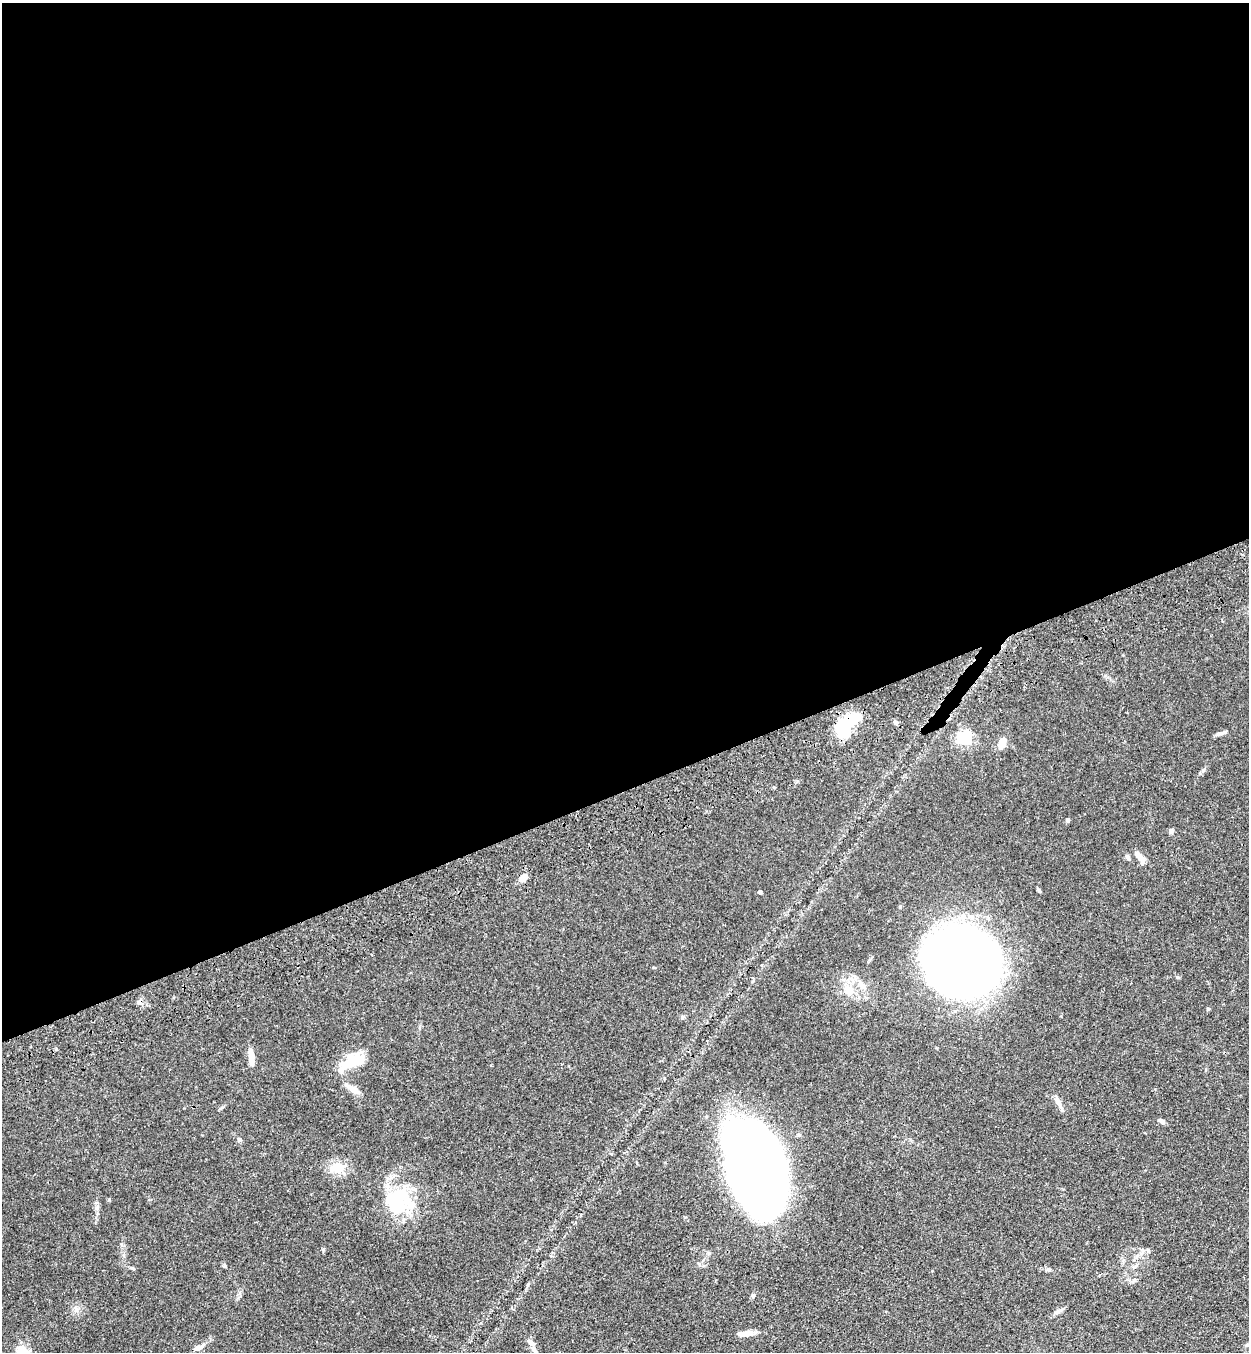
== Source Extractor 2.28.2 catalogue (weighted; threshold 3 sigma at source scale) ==
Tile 2 of 4 x 4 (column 2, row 1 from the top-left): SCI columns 1452-2698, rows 4166-5515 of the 5522 x 5630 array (HDU 1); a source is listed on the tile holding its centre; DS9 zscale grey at full resolution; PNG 1251 x 1354 px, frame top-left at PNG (2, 3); no overlay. Shown black and unused: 58% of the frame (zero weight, under 3 of 4 exposures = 6% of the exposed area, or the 3 px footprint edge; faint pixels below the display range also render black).
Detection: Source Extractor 2.28.2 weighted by HDU 2 'WHT'; one run over the whole footprint, this tile lists its part. Background 0.0704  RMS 0.0041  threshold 0.0184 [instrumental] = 3 sigma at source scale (4.5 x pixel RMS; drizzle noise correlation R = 1.50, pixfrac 1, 0.05/0.05 arcsec/px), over >= 5 px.
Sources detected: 38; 2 inside a brighter object's white glare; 2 cosmic-ray / hot-pixel residue — not listed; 5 inside a brighter listed object's ellipse — not listed separately; the other 29 listed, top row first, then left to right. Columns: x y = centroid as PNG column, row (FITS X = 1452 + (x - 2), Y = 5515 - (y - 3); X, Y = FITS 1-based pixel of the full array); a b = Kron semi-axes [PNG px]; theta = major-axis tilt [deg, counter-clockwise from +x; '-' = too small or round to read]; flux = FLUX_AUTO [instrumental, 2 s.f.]
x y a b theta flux
896 722 6 5 - 0.74
844 726 18 9 44 40
1220 734 12 5 23 1.2
964 738 6 6 - 74
1002 743 13 6 65 5.1
1068 820 6 5 - 0.61
1171 831 7 5 -74 0.83
1128 857 7 5 -73 0.83
1139 857 18 6 -53 3.2
523 877 10 7 44 3.1
760 892 4 4 - 1.2
961 961 55 49 -17 550
863 985 17 8 -49 3.7
849 988 14 10 -21 4.5
251 1057 17 6 -84 4
354 1060 33 15 24 11
353 1089 17 7 -31 3.3
1059 1103 17 6 -64 2.5
1162 1122 7 5 -26 1.2
239 1140 6 5 - 0.69
756 1165 73 39 -75 570
338 1167 12 9 4 8.3
398 1202 34 22 82 23
224 1266 6 4 84 0.51
1058 1311 13 5 26 1.3
748 1333 13 7 12 2.6
531 1342 12 6 -33 1.5
199 1347 14 6 22 1.9
22 1351 17 14 -17 4.6
Overlapping masked pixels (flux is a lower limit): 2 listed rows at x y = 844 726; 756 1165
Isophote crosses this tile's border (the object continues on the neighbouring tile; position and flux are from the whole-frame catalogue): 1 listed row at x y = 22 1351
Unlisted compact peaks at least as high as the median listed source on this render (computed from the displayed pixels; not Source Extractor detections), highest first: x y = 1208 1009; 132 1268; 1177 977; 97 1208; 109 1200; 323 1249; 1203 770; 1048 1269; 222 1107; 685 1217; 121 1244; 709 1253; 869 960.